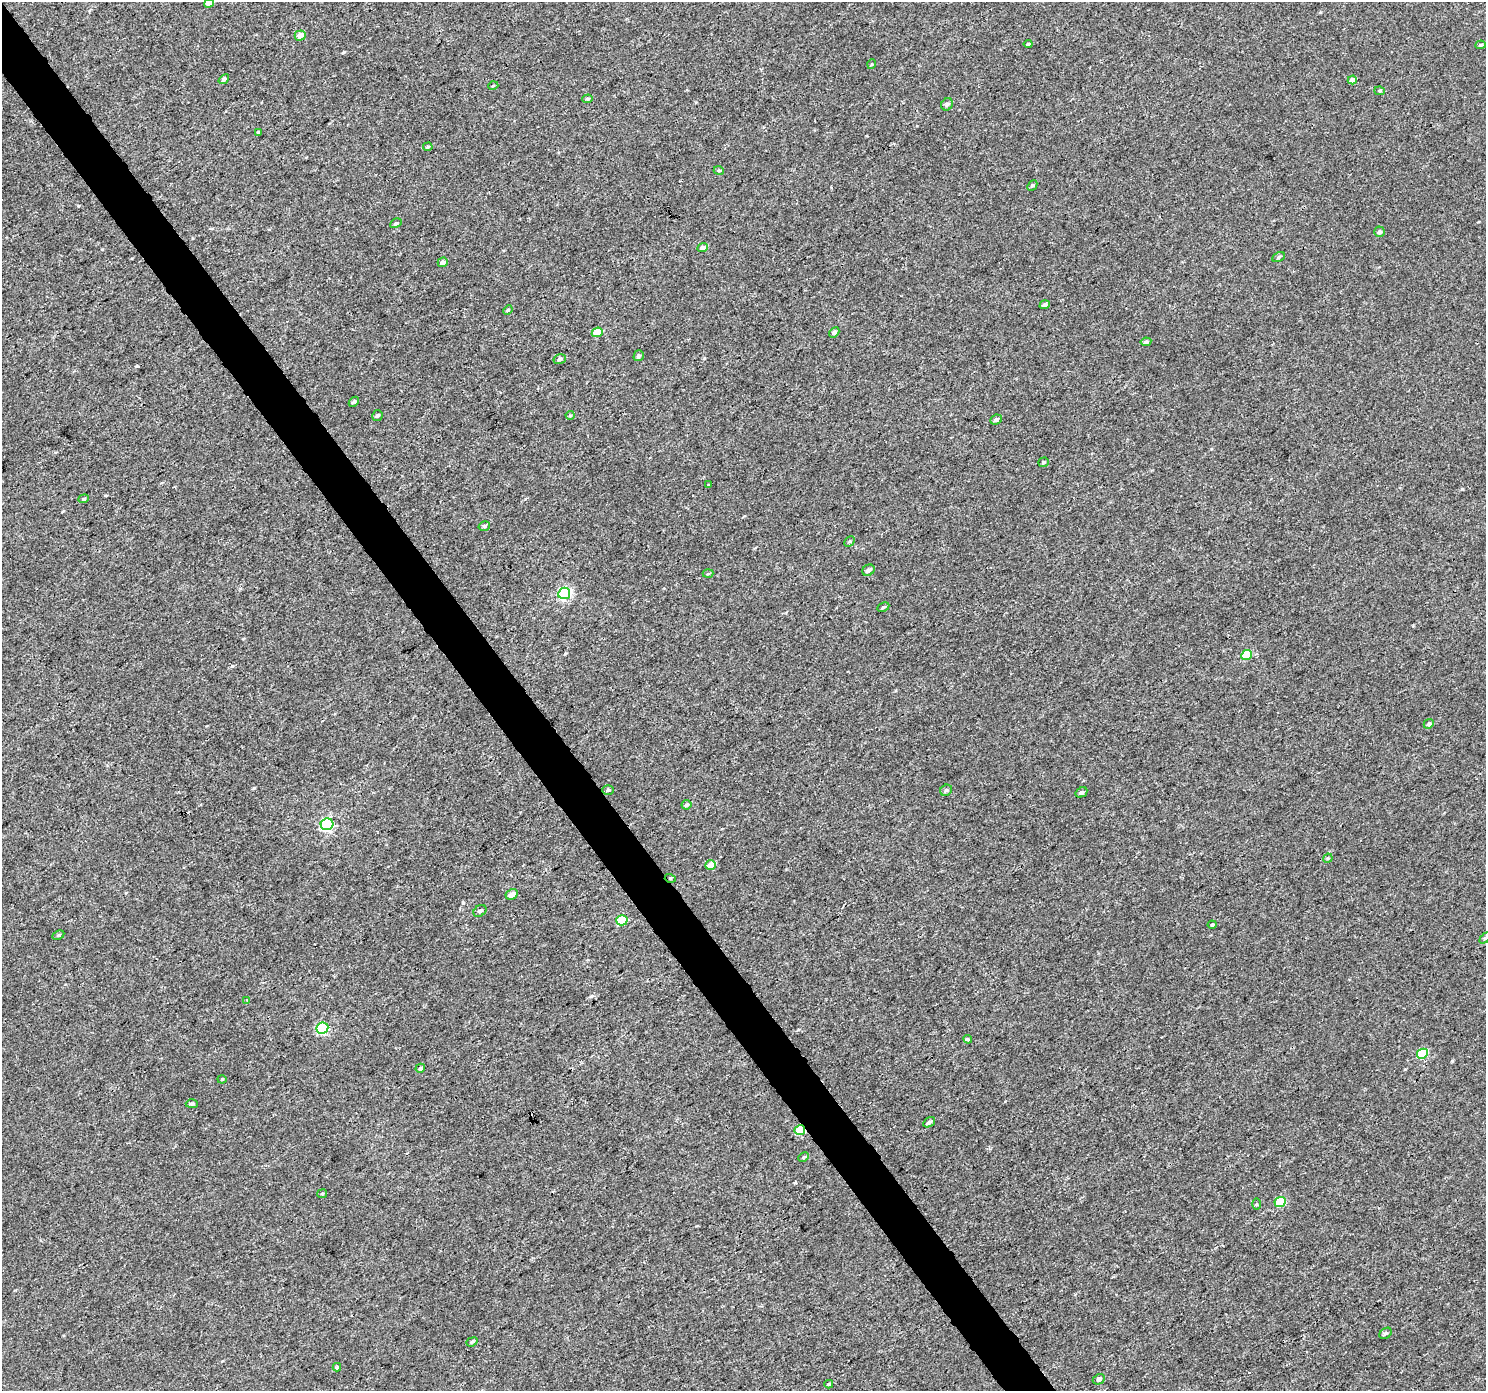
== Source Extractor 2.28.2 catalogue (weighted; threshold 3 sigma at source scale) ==
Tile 11 of 4 x 4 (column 3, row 3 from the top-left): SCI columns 2977-4460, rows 1579-2967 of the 5946 x 5873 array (HDU 1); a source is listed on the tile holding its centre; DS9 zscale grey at full resolution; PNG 1488 x 1393 px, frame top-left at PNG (2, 2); each listed source drawn as its Kron ellipse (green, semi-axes under 4 px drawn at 4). Shown black and unused: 3% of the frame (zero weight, under 3 of 4 exposures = <1% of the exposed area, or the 3 px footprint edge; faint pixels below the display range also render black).
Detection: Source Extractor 2.28.2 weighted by HDU 2 'WHT'; one run over the whole footprint, this tile lists its part. Background 0.00143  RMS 0.0018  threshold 0.00791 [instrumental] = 3 sigma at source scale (4.5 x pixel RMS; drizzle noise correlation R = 1.50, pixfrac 1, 0.0396/0.0396 arcsec/px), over >= 5 px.
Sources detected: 74; all 74 listed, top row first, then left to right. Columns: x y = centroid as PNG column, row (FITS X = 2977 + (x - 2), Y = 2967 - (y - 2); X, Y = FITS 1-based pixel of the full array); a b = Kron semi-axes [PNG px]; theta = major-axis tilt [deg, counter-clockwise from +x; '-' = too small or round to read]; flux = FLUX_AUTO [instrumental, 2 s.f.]
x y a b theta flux
209 3 5 4 - 1.2
300 35 5 5 - 1.3
1028 44 4 4 - 0.24
1481 45 5 4 - 0.29
872 64 5 3 - 0.15
224 79 6 4 39 0.38
1352 80 5 4 - 1.2
493 86 5 3 - 0.15
1380 91 5 4 - 0.21
588 99 5 4 - 0.22
947 104 6 5 - 0.41
258 132 4 3 - 0.18
428 147 5 3 - 0.22
719 171 5 3 - 0.21
1032 185 6 4 46 0.27
396 223 6 4 29 0.28
1379 232 5 5 - 0.43
703 248 5 4 - 0.76
1278 257 6 4 29 0.29
443 262 5 4 - 0.51
1045 305 5 3 - 0.58
508 310 5 4 - 0.21
597 332 6 4 23 3.2
834 332 5 4 - 0.46
1146 342 5 4 - 0.39
639 356 5 5 - 0.44
560 359 6 5 - 0.42
354 402 6 4 44 0.29
570 415 4 4 - 0.19
377 416 6 5 - 0.33
996 420 6 4 25 0.5
1044 462 5 4 - 0.24
708 485 3 3 - 0.16
84 499 5 4 - 0.23
484 526 6 4 17 0.29
849 541 6 4 45 0.22
868 570 6 5 - 0.49
708 574 5 3 - 0.18
564 593 6 5 - 26
883 607 6 4 27 0.26
1246 655 5 4 - 4.7
1429 724 5 4 - 0.3
608 790 6 5 - 0.3
946 790 6 5 - 0.37
1081 792 6 4 31 0.38
687 805 5 4 - 0.36
327 824 6 6 - 28
1328 858 5 3 - 0.19
710 865 5 4 - 2.1
670 878 5 3 - 0.19
512 894 6 5 - 1.1
480 911 7 5 37 0.48
622 920 5 5 - 7.1
1212 925 4 4 - 0.17
58 935 6 4 26 0.24
1485 938 6 4 44 0.26
247 1000 3 3 - 0.27
322 1028 6 5 - 16
968 1039 4 4 - 0.34
1422 1054 6 4 28 6.3
420 1068 5 4 - 0.31
222 1079 4 4 - 0.17
192 1104 6 4 -1 0.29
929 1122 6 4 33 0.46
800 1130 5 5 - 5.6
804 1157 6 3 27 0.23
322 1194 5 4 - 0.2
1280 1202 6 5 - 6.4
1256 1204 5 3 - 0.18
1386 1333 7 5 36 0.35
472 1342 6 4 22 0.27
337 1367 4 4 - 0.22
1099 1379 6 5 - 0.46
829 1384 4 3 - 0.24
Overlapping masked pixels (flux is a lower limit): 2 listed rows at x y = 670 878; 800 1130
Isophote crosses this tile's border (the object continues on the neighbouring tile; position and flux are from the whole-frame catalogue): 2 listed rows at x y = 209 3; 1485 938
Unlisted compact peaks at least as high as the median listed source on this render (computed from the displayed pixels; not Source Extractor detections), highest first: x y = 254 788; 344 52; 1462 489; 1452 1061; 232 666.